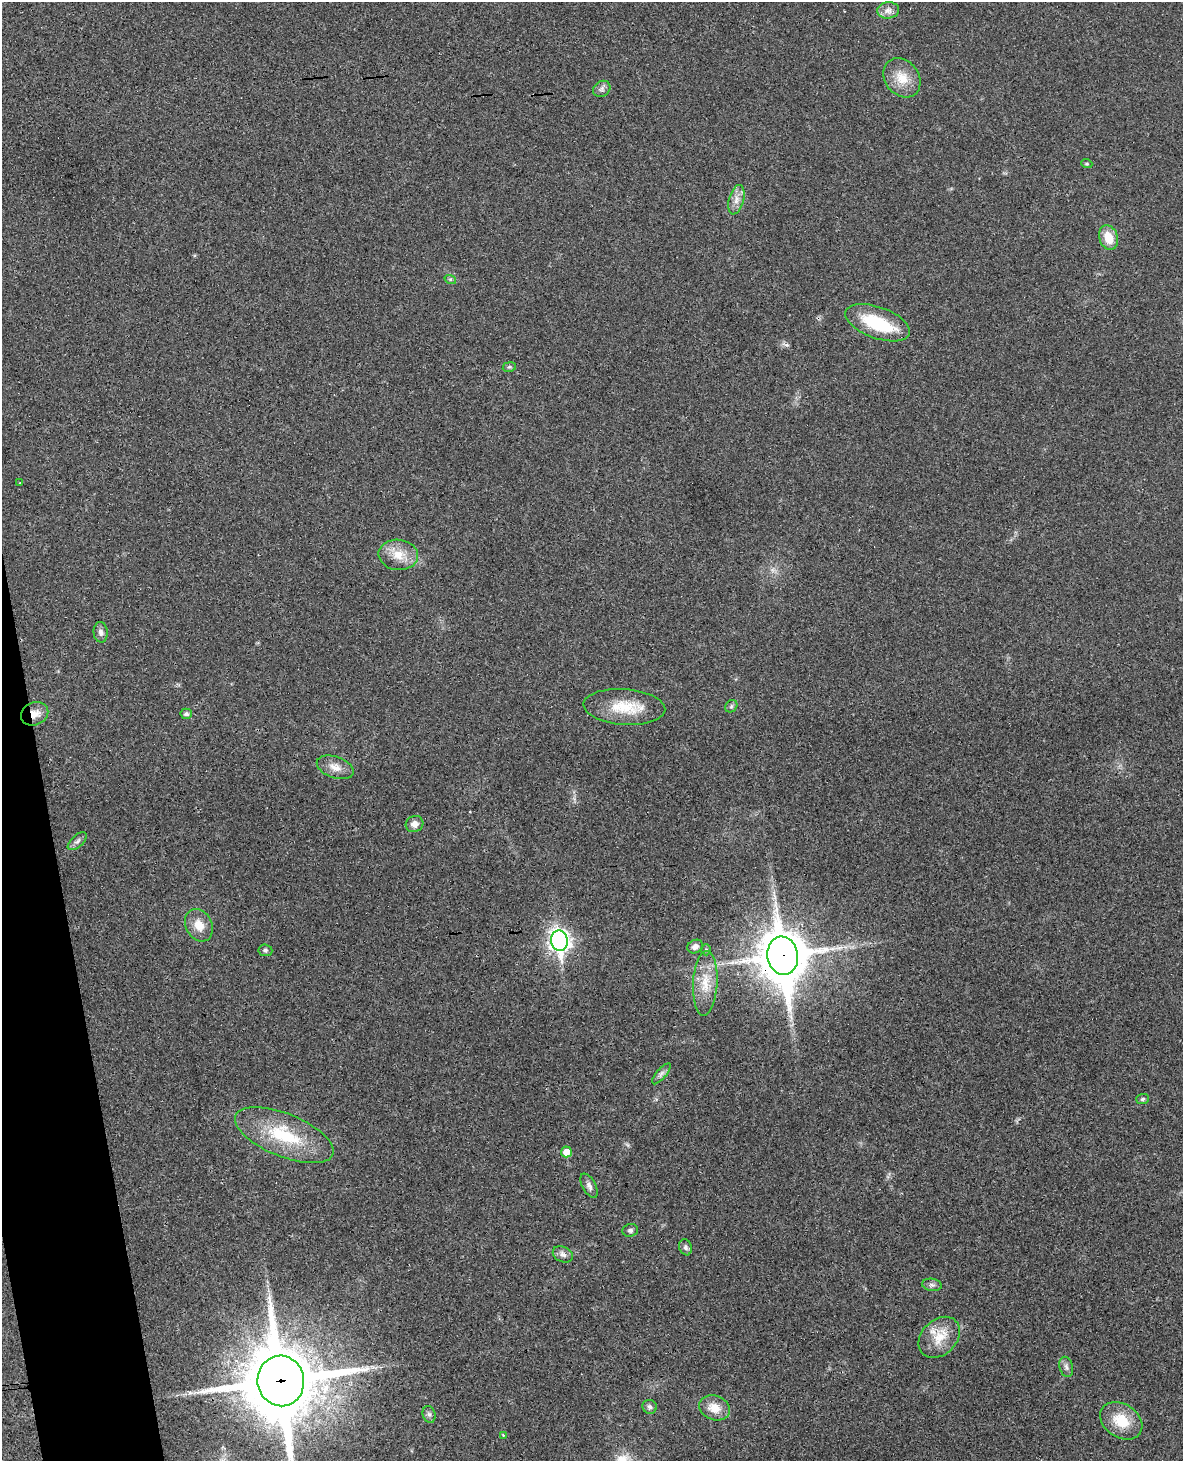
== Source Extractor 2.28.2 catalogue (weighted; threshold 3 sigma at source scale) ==
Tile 7 of 4 x 3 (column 3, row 2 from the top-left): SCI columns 2425-3605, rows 1713-3171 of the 4844 x 4777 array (HDU 1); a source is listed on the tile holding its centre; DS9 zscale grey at full resolution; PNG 1185 x 1463 px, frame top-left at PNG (2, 2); each listed source drawn as its Kron ellipse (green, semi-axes under 4 px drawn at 4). Shown black and unused: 4% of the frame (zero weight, under 3 of 4 exposures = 6% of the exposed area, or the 3 px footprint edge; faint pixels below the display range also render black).
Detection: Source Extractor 2.28.2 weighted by HDU 2 'WHT'; one run over the whole footprint, this tile lists its part. Background 0.035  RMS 0.0042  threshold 0.0187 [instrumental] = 3 sigma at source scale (4.5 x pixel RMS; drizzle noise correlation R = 1.50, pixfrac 1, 0.05/0.05 arcsec/px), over >= 5 px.
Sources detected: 44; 1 inside a brighter object's white glare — neither listed nor drawn; the other 43 listed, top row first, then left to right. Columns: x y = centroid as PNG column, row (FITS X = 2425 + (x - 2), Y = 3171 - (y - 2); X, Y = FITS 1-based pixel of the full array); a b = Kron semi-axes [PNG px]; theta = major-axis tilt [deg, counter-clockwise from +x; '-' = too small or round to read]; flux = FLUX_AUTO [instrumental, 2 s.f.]
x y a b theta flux
888 10 11 8 5 2.5
902 78 21 17 -52 8.3
602 89 9 7 37 1.5
1087 164 5 3 - 0.47
736 200 15 7 75 3.2
1108 237 13 9 -71 7.3
450 279 6 4 -18 0.58
878 323 34 15 -20 22
509 367 7 5 11 0.72
20 483 2 2 - 0.33
398 555 20 15 -6 7.5
101 632 10 7 -87 1.7
731 706 7 5 48 0.87
624 707 41 18 -4 15
35 714 14 11 23 4.4
186 714 5 5 - 1.2
335 767 19 10 -19 4.4
414 824 9 8 - 2.6
77 841 11 6 41 1.4
199 925 17 13 -62 6
559 941 10 8 -79 220
695 947 8 6 25 2.1
265 950 7 6 - 0.9
706 950 5 5 - 0.59
783 956 19 15 -81 1800
705 983 32 12 87 9.7
661 1074 13 5 50 1.4
1143 1099 6 5 - 0.8
284 1135 52 21 -22 26
566 1152 5 5 - 4.6
589 1186 13 6 -61 1.8
630 1230 8 6 15 1
685 1247 8 6 -70 1.1
563 1254 10 7 -26 1.9
932 1285 10 6 -10 1.3
939 1337 23 17 44 9.5
1066 1367 10 6 -74 1.5
281 1381 25 23 -82 4100
650 1407 7 6 - 1.4
714 1408 16 12 -19 6
429 1414 8 6 -73 1.3
1121 1421 23 16 -34 11
503 1435 4 4 - 0.34
Overlapping masked pixels (flux is a lower limit): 3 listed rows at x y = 35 714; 783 956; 281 1381
Isophote crosses this tile's border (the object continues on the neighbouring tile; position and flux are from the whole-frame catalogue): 1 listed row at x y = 281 1381